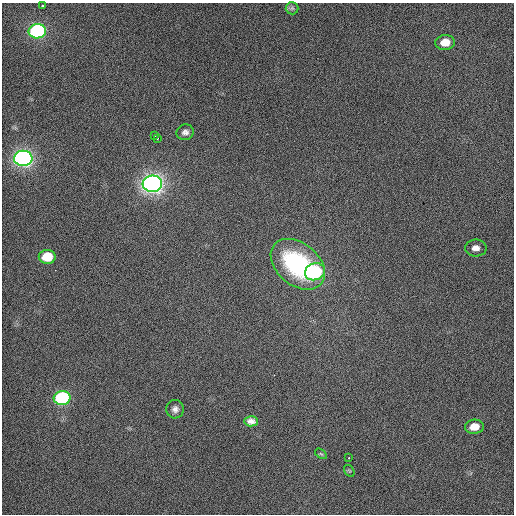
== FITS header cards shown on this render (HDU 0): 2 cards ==
NAXIS1  =                  512 / Axis length
NAXIS2  =                  512 / Axis length

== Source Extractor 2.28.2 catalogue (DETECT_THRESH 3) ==
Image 512 x 512 px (HDU 0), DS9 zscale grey, 1 PNG px = 1 image px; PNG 516 x 516 px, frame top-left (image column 1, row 512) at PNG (2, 3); each listed source drawn as its Kron ellipse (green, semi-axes under 4 px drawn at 4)
Background 448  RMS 2.2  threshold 6.67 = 3 sigma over >= 5 px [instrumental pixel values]
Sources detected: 20; all 20 listed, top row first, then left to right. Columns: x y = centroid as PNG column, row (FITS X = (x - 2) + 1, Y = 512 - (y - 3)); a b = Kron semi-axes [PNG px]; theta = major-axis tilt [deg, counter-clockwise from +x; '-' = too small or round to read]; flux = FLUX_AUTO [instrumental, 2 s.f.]
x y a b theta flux
42 6 3 2 - 120
292 8 6 6 - 330
37 31 8 7 - 27000
445 42 9 7 4 2600
185 132 9 8 - 650
155 136 3 2 - 150
157 139 3 2 - 230
23 158 9 7 2 71000
152 184 10 8 5 97000
476 248 11 8 -1 1100
47 257 8 7 - 6200
298 264 30 21 -40 16000
315 272 10 8 22 14000
62 398 8 7 - 25000
175 409 9 8 - 720
251 421 7 5 -3 660
474 427 9 7 4 2600
321 454 7 3 -36 170
348 458 3 2 - 98
349 471 6 4 -58 210